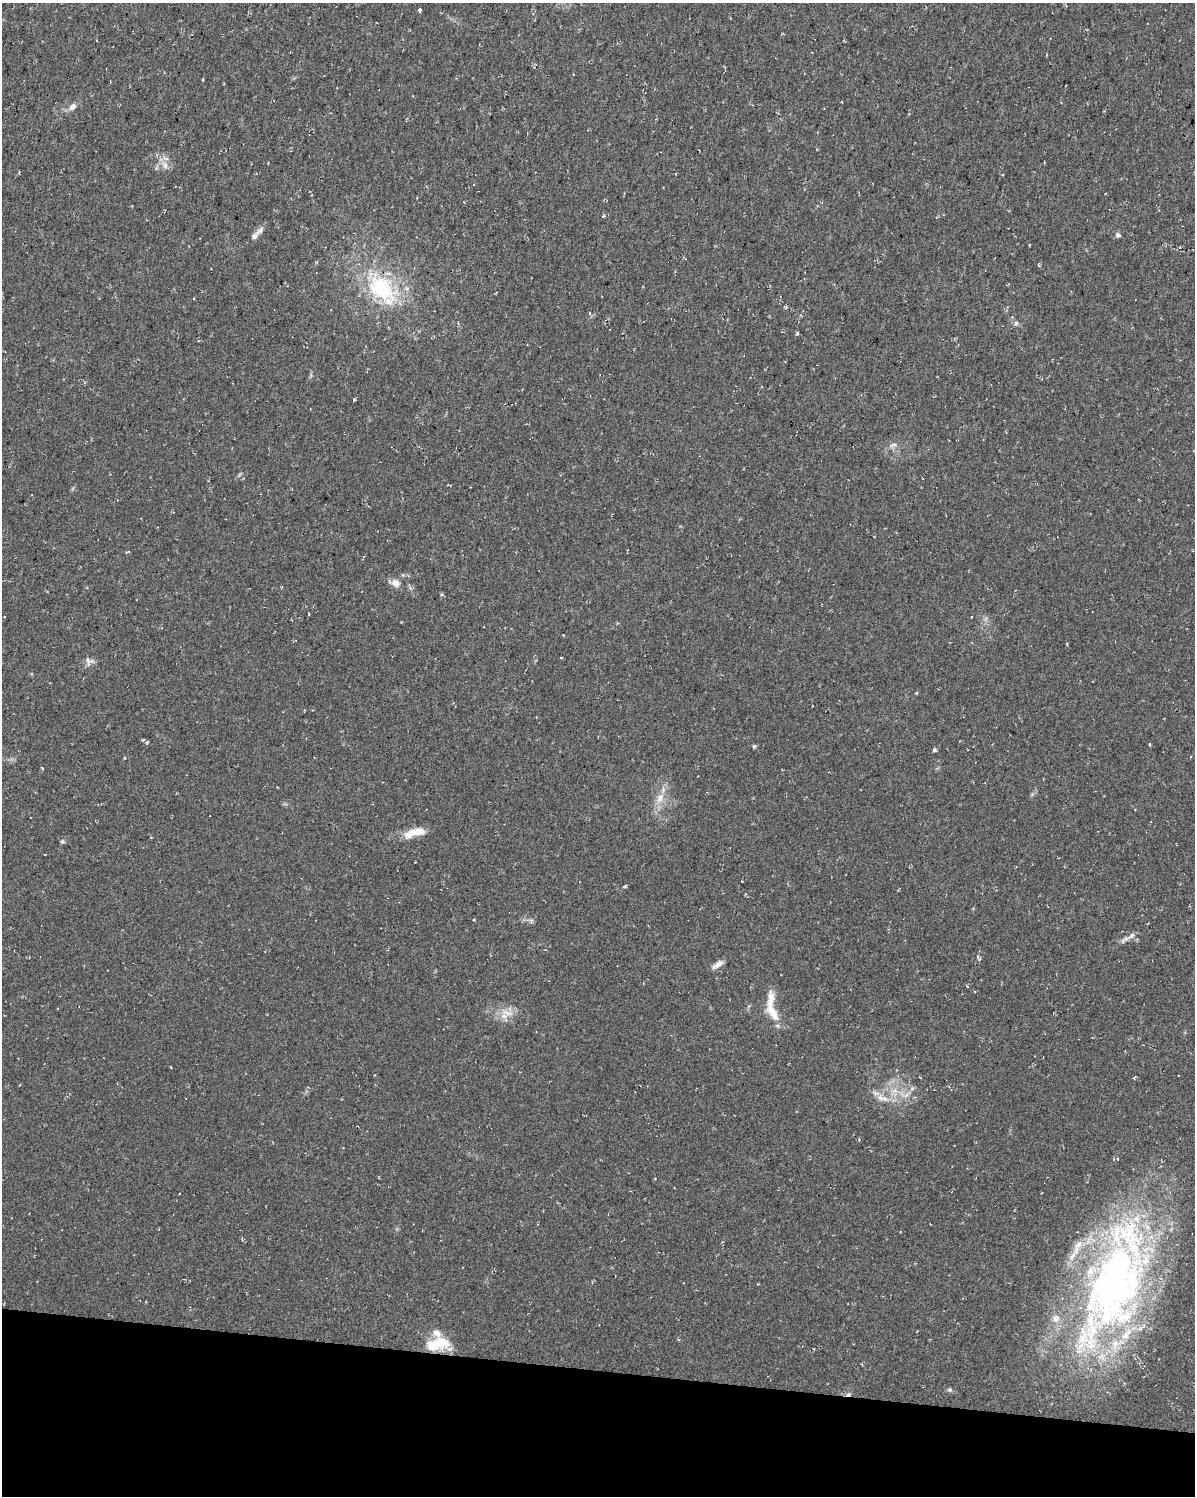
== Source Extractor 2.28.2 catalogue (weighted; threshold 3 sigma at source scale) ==
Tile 11 of 4 x 3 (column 3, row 3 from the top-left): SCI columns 2392-3584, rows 282-1775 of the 4783 x 5045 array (HDU 1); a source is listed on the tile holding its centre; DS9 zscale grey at full resolution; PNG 1197 x 1498 px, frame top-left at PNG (2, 3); no overlay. Shown black and unused: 8% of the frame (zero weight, under 2 of 3 exposures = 2% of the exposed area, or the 3 px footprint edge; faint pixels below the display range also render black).
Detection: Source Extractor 2.28.2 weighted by HDU 2 'WHT'; one run over the whole footprint, this tile lists its part. Background 0.035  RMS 0.0055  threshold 0.0246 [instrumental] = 3 sigma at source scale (4.5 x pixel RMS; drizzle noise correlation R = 1.50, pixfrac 1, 0.0396/0.0396 arcsec/px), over >= 5 px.
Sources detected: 48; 1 cosmic-ray / hot-pixel residue — not listed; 9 inside a brighter listed object's ellipse — not listed separately; the other 38 listed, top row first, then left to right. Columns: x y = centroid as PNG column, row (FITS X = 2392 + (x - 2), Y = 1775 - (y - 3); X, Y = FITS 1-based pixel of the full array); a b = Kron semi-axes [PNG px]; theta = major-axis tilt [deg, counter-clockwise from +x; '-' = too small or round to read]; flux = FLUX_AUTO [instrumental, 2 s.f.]
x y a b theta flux
420 10 5 4 - 0.75
72 107 11 7 44 2.7
165 165 9 6 -74 2.6
603 216 5 3 - 0.58
260 230 15 7 47 2.5
1118 235 7 6 - 1.4
1029 245 3 2 - 0.41
1180 247 4 3 - 0.7
381 288 42 28 -43 46
589 313 5 3 - 0.57
1016 323 7 5 -88 1.2
797 334 5 3 - 0.75
354 400 5 3 - 0.56
893 445 12 4 15 1.7
396 583 11 8 -33 3.8
442 595 4 4 - 0.87
1067 644 3 2 - 0.75
561 657 4 3 - 0.5
89 661 13 10 -43 2.8
143 740 4 3 - 0.88
1149 744 3 3 - 0.67
754 746 5 5 - 0.75
934 750 6 5 - 0.88
42 768 3 3 - 0.63
660 798 12 9 78 4.8
415 832 28 10 15 9.3
62 842 6 5 - 0.85
625 886 4 3 - 1.1
1132 935 10 6 50 2.1
718 964 16 6 36 3.3
772 1012 26 10 -58 9.3
507 1013 19 7 -17 5.1
895 1090 8 6 17 2.9
885 1098 13 7 -22 4.1
1117 1159 4 4 - 0.78
1114 1286 126 71 71 300
437 1344 27 13 15 19
950 1390 6 6 - 1.1